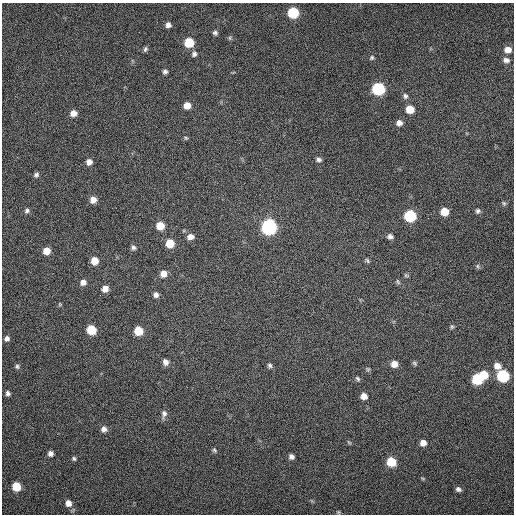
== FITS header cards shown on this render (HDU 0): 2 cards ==
NAXIS1  =                  512 / Axis length
NAXIS2  =                  512 / Axis length

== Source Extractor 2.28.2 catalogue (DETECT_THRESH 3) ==
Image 512 x 512 px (HDU 0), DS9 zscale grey, 1 PNG px = 1 image px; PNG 516 x 516 px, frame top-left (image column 1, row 512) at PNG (2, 3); no overlay
Background 77.9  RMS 6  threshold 18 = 3 sigma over >= 5 px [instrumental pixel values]
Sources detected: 74; all 74 listed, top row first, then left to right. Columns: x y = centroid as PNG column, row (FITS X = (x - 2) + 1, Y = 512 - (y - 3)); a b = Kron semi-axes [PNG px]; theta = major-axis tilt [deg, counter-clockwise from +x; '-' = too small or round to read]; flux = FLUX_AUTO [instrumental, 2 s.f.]
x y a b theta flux
293 13 7 6 - 23000
168 25 5 5 - 1700
215 33 6 5 - 940
230 38 6 4 -90 570
189 42 7 6 - 12000
145 49 7 4 64 910
508 50 8 6 0 3200
194 54 7 6 - 1200
372 58 6 5 - 730
506 60 8 6 -4 1700
165 71 5 4 - 1000
378 89 7 7 - 43000
405 96 7 7 - 1100
187 105 7 6 - 3900
410 109 7 6 - 6300
73 113 6 6 - 2900
399 123 7 6 - 2100
186 138 6 4 -36 550
318 160 7 5 -8 1100
89 162 6 6 - 2000
36 175 6 5 - 1000
93 200 7 6 - 3000
504 203 7 5 -68 700
27 211 6 6 - 1000
478 211 6 6 - 970
444 212 7 6 - 6600
410 216 7 7 - 29000
160 226 7 6 - 5900
269 227 8 8 - 87000
390 236 7 6 - 1300
190 237 7 6 - 2400
170 243 7 7 - 7200
133 247 6 5 - 990
46 251 7 6 - 4600
94 261 6 6 - 5200
367 261 8 5 -51 710
477 266 7 5 -39 720
163 274 7 7 - 3100
406 275 7 5 -29 560
83 282 7 6 - 2000
398 282 8 4 -55 680
105 289 7 6 - 3000
156 295 6 6 - 1600
60 304 6 3 72 420
452 327 6 4 69 580
91 330 7 6 - 12000
138 331 6 6 - 9300
7 338 6 5 - 1400
165 362 7 6 - 2100
415 363 7 5 -42 670
394 364 7 6 - 3200
270 365 6 5 - 850
17 366 7 5 -88 780
497 366 9 7 -38 2800
368 369 5 5 - 590
483 375 8 7 - 7400
503 376 8 7 - 34000
358 379 7 5 -47 740
477 379 7 7 - 21000
8 393 5 5 - 1100
364 396 6 6 - 2900
164 414 11 7 80 1600
104 429 7 7 - 1700
349 442 8 3 -45 450
423 443 6 6 - 2600
214 450 6 5 - 680
50 453 6 6 - 1500
291 457 6 5 - 1400
74 458 5 5 - 690
391 462 7 7 - 11000
16 486 6 6 - 9700
458 489 6 5 - 1200
68 503 8 7 - 2600
338 512 5 5 - 450